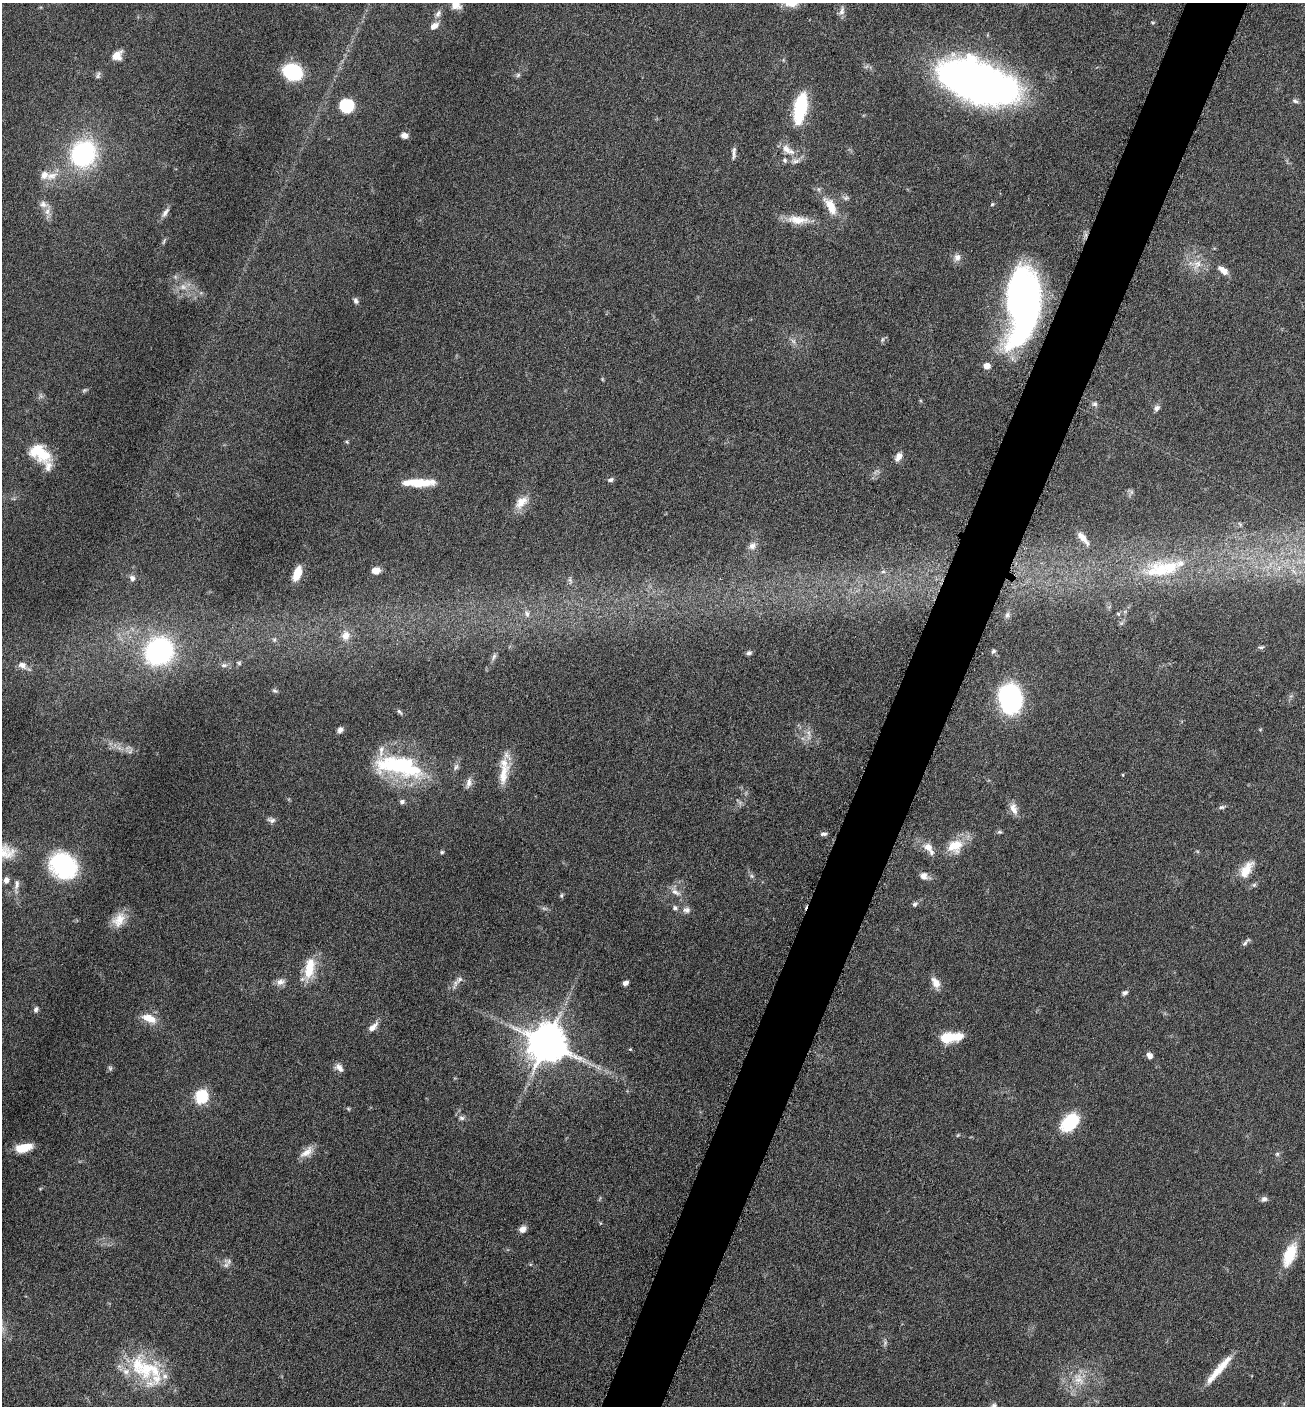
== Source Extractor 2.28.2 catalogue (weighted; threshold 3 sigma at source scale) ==
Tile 10 of 4 x 4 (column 2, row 3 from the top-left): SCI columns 1589-2891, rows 1410-2813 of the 5650 x 5633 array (HDU 1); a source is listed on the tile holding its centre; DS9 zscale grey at full resolution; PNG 1307 x 1408 px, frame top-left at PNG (2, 3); no overlay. Shown black and unused: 5% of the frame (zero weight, under 6 of 12 exposures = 1% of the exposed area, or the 3 px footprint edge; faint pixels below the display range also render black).
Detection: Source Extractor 2.28.2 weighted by HDU 2 'WHT'; one run over the whole footprint, this tile lists its part. Background 0.088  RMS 0.0039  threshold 0.0158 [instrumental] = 3 sigma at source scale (4.09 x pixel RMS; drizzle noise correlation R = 1.36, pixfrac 0.8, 0.05/0.05 arcsec/px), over >= 5 px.
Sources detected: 155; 5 too faint to see at this stretch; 1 inside a brighter object's white glare — not listed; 15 inside a brighter listed object's ellipse — not listed separately; the other 134 listed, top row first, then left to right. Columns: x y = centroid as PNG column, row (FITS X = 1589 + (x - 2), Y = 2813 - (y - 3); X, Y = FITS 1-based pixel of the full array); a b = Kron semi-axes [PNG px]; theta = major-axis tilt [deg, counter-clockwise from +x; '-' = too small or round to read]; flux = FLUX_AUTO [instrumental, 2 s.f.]
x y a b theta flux
456 4 9 8 - 4.7
842 11 14 7 71 1.7
438 14 12 7 61 1.7
1153 22 7 3 0 0.38
434 26 11 7 36 2.7
117 56 12 10 39 4
292 72 12 9 -23 49
98 75 11 6 72 1
518 75 6 6 - 0.74
972 79 69 36 -24 190
1295 101 8 5 -26 0.91
347 106 13 13 - 13
800 108 29 11 79 27
404 135 8 6 -14 1.8
788 150 24 10 -35 4.8
734 153 15 5 86 1.5
83 154 24 21 58 54
785 160 6 6 - 0.91
52 176 19 12 22 5.1
845 198 9 6 -5 1.1
992 204 5 4 - 0.47
831 206 25 11 -62 8
48 211 14 9 -81 2.6
165 213 16 6 55 1.9
798 220 31 11 -4 6.8
164 241 11 3 61 0.66
957 257 10 9 - 2.2
1197 264 16 11 50 4.4
1223 270 13 7 -39 2.9
356 301 8 6 -69 1.1
1023 304 69 29 85 160
882 339 8 5 71 0.73
987 366 5 5 - 4.6
84 390 8 5 27 0.67
1094 404 8 6 1 0.99
1156 408 8 7 - 1.3
347 442 5 4 - 0.46
40 453 28 17 -33 13
898 457 13 8 58 2.4
611 480 8 5 21 0.94
418 483 34 8 0 12
1131 492 9 5 -45 0.8
521 502 23 13 43 5.3
1240 524 7 4 -45 0.57
1083 538 17 6 -49 2.8
752 546 12 9 36 2.2
376 570 7 6 - 3.9
1160 570 41 26 -2 22
1293 571 10 4 -42 1.3
883 572 6 4 0 0.69
297 573 15 7 71 5.3
132 578 8 7 - 1.5
570 580 11 6 -75 1.3
527 613 11 7 -73 1.9
1118 614 5 4 - 0.42
1007 615 9 6 63 1.2
346 635 13 11 81 3.7
274 640 7 6 - 0.77
1261 647 9 4 9 0.72
159 651 17 15 41 97
993 651 7 6 - 0.79
749 653 7 5 20 0.97
494 657 12 5 65 1.2
239 663 7 5 -17 0.59
22 665 14 9 -28 2.7
224 665 9 6 9 1.2
275 691 8 5 -22 0.66
1010 698 24 18 -77 57
399 712 10 5 -48 0.78
340 730 7 6 - 1.4
1260 730 5 3 - 0.35
808 733 12 5 -60 1.7
399 766 66 24 -11 39
503 774 35 13 80 8.1
1123 775 4 3 - 0.3
469 783 16 8 75 2.2
402 802 6 6 - 0.93
1222 807 11 5 11 0.97
1013 809 17 9 -69 3.1
271 820 11 7 -18 1.4
1000 832 7 5 -14 0.68
823 834 9 5 6 1
955 846 22 17 26 8.8
928 847 15 10 -31 3.6
3 852 32 18 0 10
442 852 5 4 - 0.63
63 865 28 24 -36 39
1246 870 24 12 57 6.6
752 876 6 6 - 0.77
924 876 12 8 -23 2.4
6 880 8 7 - 2.1
1254 885 6 6 - 0.74
16 886 24 7 85 2.7
676 892 16 8 -34 2.6
561 895 7 5 89 0.56
915 904 7 6 - 0.98
675 908 7 6 - 0.95
544 909 9 4 -9 0.85
686 910 11 9 0 1.8
119 920 21 14 54 5.6
1246 942 13 4 48 1
309 968 29 13 80 10
459 979 14 8 45 2
280 982 13 9 12 2.2
625 983 6 5 - 1.5
936 983 14 9 -62 3.6
1125 993 7 5 25 0.99
36 1009 8 6 67 1.1
149 1018 20 9 -23 5.5
373 1027 15 7 45 2.7
950 1038 23 9 9 12
546 1043 11 11 - 1300
630 1049 5 4 - 0.39
1150 1056 7 6 - 2
339 1067 12 8 -42 2.3
597 1067 14 6 -29 2.3
110 1068 7 6 - 0.72
201 1097 6 6 - 55
348 1109 6 5 - 0.47
461 1118 9 7 -31 1.3
1070 1122 22 14 45 16
958 1135 5 4 - 0.39
23 1148 15 7 13 8.7
307 1152 21 10 37 3.7
1277 1154 6 6 - 0.69
1264 1199 9 7 22 1.2
523 1229 8 6 43 2.6
1290 1254 27 12 67 12
229 1261 13 8 -8 1.6
885 1343 10 5 76 1
146 1369 59 20 -73 19
1219 1370 43 7 49 8.5
1078 1379 22 15 -62 7.8
994 1405 7 6 - 0.87
Overlapping masked pixels (flux is a lower limit): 1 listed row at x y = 1023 304
Isophote crosses this tile's border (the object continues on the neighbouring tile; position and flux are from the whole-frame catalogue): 3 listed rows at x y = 456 4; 3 852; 994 1405